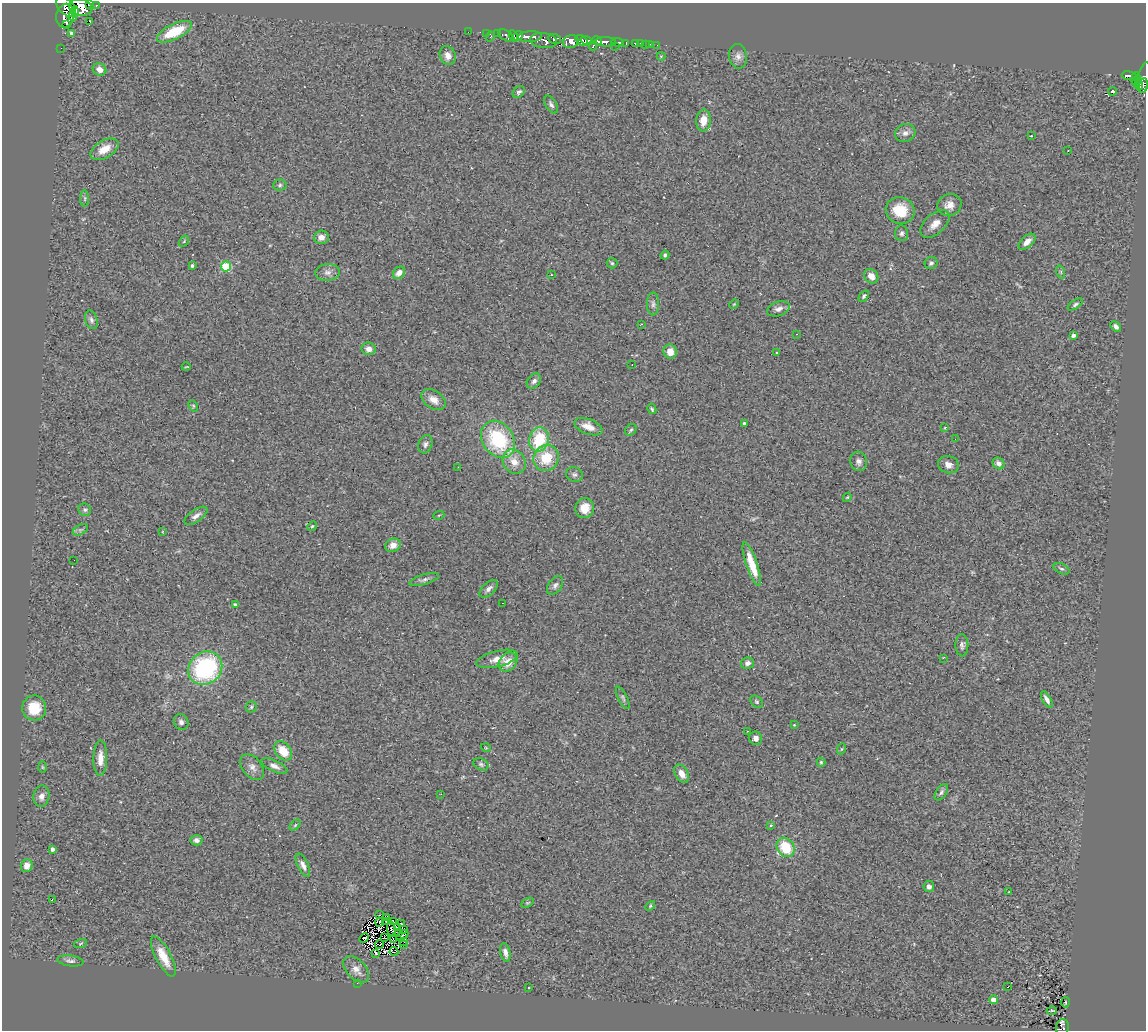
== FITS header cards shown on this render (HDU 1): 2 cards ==
NAXIS1  =                 1144
NAXIS2  =                 1028

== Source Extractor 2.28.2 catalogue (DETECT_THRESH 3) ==
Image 1144 x 1028 px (HDU 1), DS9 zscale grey, 1 PNG px = 1 image px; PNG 1148 x 1032 px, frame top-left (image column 1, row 1028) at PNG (2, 3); each listed source drawn as its Kron ellipse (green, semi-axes under 4 px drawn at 4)
Background 0.534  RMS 0.11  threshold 0.322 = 3 sigma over >= 5 px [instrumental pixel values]
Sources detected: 202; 7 with non-positive FLUX_AUTO (blend fragments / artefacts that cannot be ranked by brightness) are neither listed nor drawn; the other 195 listed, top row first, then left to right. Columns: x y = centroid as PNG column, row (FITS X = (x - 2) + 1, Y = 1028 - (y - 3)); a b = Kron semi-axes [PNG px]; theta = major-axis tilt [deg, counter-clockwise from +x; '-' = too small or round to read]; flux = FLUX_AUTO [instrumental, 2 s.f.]
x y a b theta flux
90 4 4 3 - 15
96 5 3 2 - 96
66 7 12 7 -46 1300
80 7 12 8 -14 1300
75 11 5 3 - 390
65 16 12 9 77 790
73 17 4 3 - 86
90 22 3 2 - 5.2
66 25 3 2 - 250
174 32 19 7 26 240
468 32 2 2 - 7.1
72 33 4 3 - 20
486 33 2 2 - 12
497 34 2 2 - 7.4
506 35 8 5 -31 100
490 36 5 3 - 83
513 36 6 3 -59 380
518 36 5 4 - 510
530 37 12 5 3 720
555 39 7 5 -19 320
581 40 6 4 -36 680
544 41 13 7 -7 490
587 41 6 3 -14 530
597 41 5 3 - 180
571 42 8 6 15 600
606 42 10 4 -2 820
617 42 6 3 -3 250
626 43 4 2 - 51
635 43 4 3 - 40
640 43 3 2 - 13
645 44 2 2 - 8.6
650 44 2 2 - 3.1
657 45 2 2 - 9.7
593 46 5 3 - 95
616 46 3 2 - 34
61 48 2 2 - 4.7
448 56 9 8 - 45
661 56 4 4 - 7.1
738 56 12 9 -80 41
100 69 7 6 - 57
1129 76 7 4 -11 110
1136 77 4 3 - 59
1144 78 16 6 79 580
1136 81 5 2 - 75
1139 85 5 3 - 250
1143 85 7 4 81 150
1113 91 4 3 - 35
519 92 7 5 41 19
551 105 10 5 -60 21
703 120 11 7 84 81
905 133 10 9 - 39
1031 136 3 2 - 6.8
104 149 15 8 30 100
1068 150 3 2 - 10
280 185 7 5 4 16
85 198 8 4 90 13
949 205 12 11 - 60
900 210 14 13 - 180
935 224 18 10 42 65
902 233 8 6 87 22
321 237 7 6 - 37
184 241 6 4 57 7.7
1027 242 10 6 43 47
665 255 4 4 - 13
612 263 5 5 - 11
931 263 6 6 - 16
192 266 3 3 - 11
226 266 5 5 - 400
328 272 12 8 6 39
1061 272 7 4 -72 11
399 273 7 5 49 54
551 275 3 2 - 15
871 276 8 6 -46 54
864 296 6 4 52 15
653 304 11 6 90 25
734 304 5 4 - 7
1075 304 9 4 35 14
779 309 12 7 18 39
91 320 9 6 -74 24
641 324 2 2 - 3.8
1116 326 6 4 -45 25
796 334 3 2 - 4.2
1073 335 4 3 - 25
369 349 7 6 - 39
670 352 7 6 - 72
777 353 3 3 - 5.4
632 364 2 2 - 6.6
186 367 4 2 - 5.3
534 381 8 6 49 24
433 400 13 9 -33 63
193 406 6 4 -61 9
652 409 5 4 - 11
744 423 3 3 - 11
588 427 15 7 -21 76
945 428 4 2 - 5.9
631 430 6 5 - 12
498 439 20 15 -56 540
539 439 12 9 76 320
955 439 2 2 - 3.2
425 444 9 7 71 23
546 458 13 12 - 210
859 461 10 8 -74 30
514 462 13 11 -54 90
998 463 6 5 - 31
948 465 10 8 -17 46
458 467 2 2 - 4.1
574 475 8 7 - 20
847 497 5 4 - 7.4
585 508 10 9 - 92
85 510 7 6 - 17
439 515 5 3 - 6.1
196 516 13 6 35 35
312 526 5 4 - 9.2
80 530 8 5 31 16
163 531 3 2 - 4.9
393 545 8 6 26 53
74 560 2 2 - 4.5
752 564 23 5 -71 150
1061 569 8 5 -26 15
424 580 15 5 16 26
555 585 10 6 54 24
489 589 11 6 42 30
502 603 2 2 - 6
235 604 3 3 - 13
962 645 11 6 -88 23
943 658 2 2 - 470
497 659 21 8 14 76
508 662 10 8 47 92
747 663 6 6 - 33
205 668 18 16 41 880
623 698 12 4 -63 17
1047 699 9 4 -60 31
756 702 7 5 -40 13
251 707 5 5 - 11
34 708 12 12 - 180
181 722 8 7 - 27
794 725 4 3 - 5.7
747 731 2 2 - 4.6
756 738 7 6 - 31
486 748 5 3 - 5.5
841 749 5 3 - 7.3
283 751 11 7 -51 140
100 758 18 7 89 73
821 762 4 4 - 9
481 764 8 5 -28 16
274 766 14 5 -25 37
42 767 6 4 -88 7.3
252 767 15 9 -51 48
682 774 10 6 -60 58
941 792 9 5 57 19
441 794 3 2 - 6.8
41 796 11 8 79 38
295 825 6 4 45 10
771 825 4 3 - 8
196 840 6 5 - 25
786 847 10 8 -54 250
52 849 4 3 - 25
303 865 12 5 -64 39
27 866 6 6 - 60
929 887 5 5 - 29
1009 892 3 3 - 5.6
52 899 3 2 - 37
527 903 7 4 30 8.5
650 906 6 3 46 8.2
379 915 2 2 - 5.9
387 917 3 2 - 3.1
386 921 4 2 - 6.4
394 921 4 2 - 7
379 922 4 3 - 11
401 924 3 2 - 7.9
397 928 3 2 - 4
391 929 7 4 -84 11
403 930 2 2 - 7.6
398 932 3 2 - 2.6
402 935 6 2 31 3.2
364 938 5 3 - 6
385 938 3 2 - 8.3
393 939 3 2 - 4.2
404 941 3 2 - 7.6
81 943 6 3 19 7.2
379 944 4 2 - 4.6
403 944 3 3 - 5.4
394 952 4 3 - 68
505 952 10 5 -78 31
376 954 4 3 - 29
163 956 22 7 -62 130
70 961 13 5 -8 24
356 969 16 9 -46 56
357 983 2 2 - 85
1007 987 2 2 - 1.3
529 988 3 2 - 8.8
994 1000 4 4 - 71
1065 1002 5 2 - 7.3
1052 1010 5 3 - 7.3
1062 1027 8 6 79 110
At the frame edge (FLAGS 8, measured only in part): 4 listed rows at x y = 90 4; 66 7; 1144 78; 1062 1027
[7 non-positive-flux detections neither listed nor drawn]